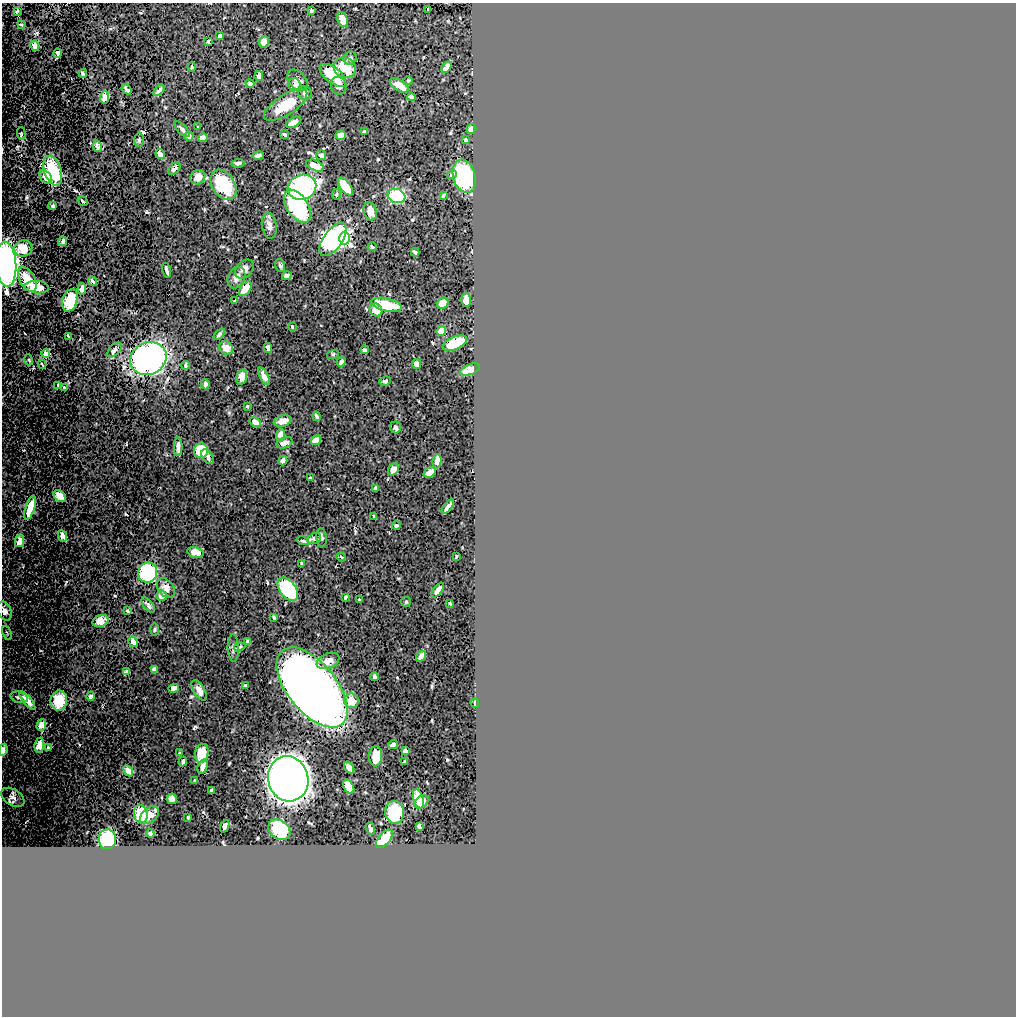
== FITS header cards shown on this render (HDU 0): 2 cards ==
NAXIS1  =                 1014
NAXIS2  =                 1014

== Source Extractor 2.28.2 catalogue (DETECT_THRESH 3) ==
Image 1014 x 1014 px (HDU 0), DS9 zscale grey, 1 PNG px = 1 image px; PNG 1018 x 1018 px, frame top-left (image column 1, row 1014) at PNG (2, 3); each listed source drawn as its Kron ellipse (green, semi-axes under 4 px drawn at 4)
Background 0.573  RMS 0.012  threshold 0.036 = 3 sigma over >= 5 px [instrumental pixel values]
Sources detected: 210; all 210 listed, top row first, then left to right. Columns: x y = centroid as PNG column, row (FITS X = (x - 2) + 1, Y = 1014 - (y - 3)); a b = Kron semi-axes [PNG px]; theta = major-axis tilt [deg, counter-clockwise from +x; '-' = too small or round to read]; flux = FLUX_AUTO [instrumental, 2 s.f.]
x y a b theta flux
428 9 3 2 - 0.7
17 11 3 2 - 0.55
311 11 3 3 - 1.1
343 20 8 5 -67 9.7
21 25 3 2 - 0.7
220 36 4 3 - 1.8
208 42 3 2 - 0.92
264 42 6 5 - 4.6
35 46 5 4 - 5.8
58 53 5 4 - 1.7
350 58 7 6 - 2.5
192 67 4 3 - 1.5
446 67 6 4 57 4
345 68 11 10 - 20
83 73 4 3 - 1
333 75 15 7 -38 24
259 76 5 4 - 3.1
297 80 12 8 -51 5.2
408 81 4 4 - 0.92
250 84 4 4 - 2.3
294 84 6 6 - 1.9
399 85 11 5 -32 8.8
339 86 9 7 -71 4.9
127 89 6 3 -50 1.6
159 90 7 3 47 2.1
305 93 7 6 - 2.4
105 97 6 4 83 4.4
411 97 4 3 - 2.1
286 105 25 10 33 23
293 122 8 4 29 5.6
198 127 3 3 - 0.62
182 129 10 4 -47 2
471 129 5 4 - 5.1
365 132 4 3 - 1.6
21 133 6 4 -87 0.98
285 134 5 3 - 1.6
341 135 5 4 - 6.2
189 136 5 4 - 2.1
203 138 5 4 - 4.2
139 140 7 5 -89 1.6
465 140 3 3 - 0.97
97 146 6 4 -80 2
160 154 5 4 - 4.9
258 155 6 3 10 2.4
321 155 5 5 - 2.8
238 163 6 4 8 2.4
315 166 9 5 -24 10
174 169 7 5 44 2.6
53 171 15 8 -71 37
452 175 5 4 - 1.6
464 176 17 11 -74 70
46 177 8 5 -51 7
198 177 8 7 - 5.6
223 185 16 11 -57 30
302 187 14 12 22 160
345 187 10 5 -54 23
336 194 5 3 - 0.82
443 195 3 2 - 0.88
397 196 9 7 -15 52
83 201 5 3 - 0.95
53 206 3 3 - 1
297 206 18 10 -56 73
370 211 9 6 -73 5.7
269 226 13 7 -81 4.3
344 238 6 5 - 100
333 239 19 9 55 170
63 241 5 3 - 2.3
372 247 4 3 - 0.96
23 248 9 8 - 11
415 252 4 3 - 1.4
6 264 22 10 -86 250
280 265 6 5 - 1.5
244 269 11 8 44 4.3
166 270 7 3 -74 1.8
287 276 5 4 - 3
236 277 11 8 63 5
27 279 13 7 -62 17
92 281 5 3 - 1.9
37 287 12 6 -4 12
82 289 6 3 84 2.4
245 289 8 5 53 12
70 300 11 7 72 24
466 300 7 5 87 9.1
235 301 3 3 - 0.98
443 303 6 5 - 9
387 305 15 6 -12 24
376 310 7 6 - 11
292 326 3 3 - 0.95
441 331 5 4 - 6.8
219 334 6 3 48 1.4
68 336 4 2 - 0.71
455 343 13 6 24 32
226 348 7 6 - 6.2
268 348 5 4 - 2.8
114 350 9 5 47 2.8
365 350 4 3 - 1.3
46 354 4 4 - 7.8
333 354 6 4 18 0.93
148 359 19 16 27 280
29 360 5 3 - 0.73
341 362 5 4 - 2.4
42 364 4 2 - 0.79
417 364 5 4 - 4.1
186 365 4 3 - 1.2
470 370 10 5 21 8.5
264 376 9 3 -62 3.7
242 377 7 5 74 5.8
385 381 6 4 28 1.8
205 384 5 3 - 2.3
58 385 3 2 - 0.6
64 388 3 2 - 0.8
247 406 4 3 - 0.74
316 416 5 3 - 1.4
283 421 9 5 15 5.7
255 422 6 4 -32 5.8
395 427 6 5 - 2.1
281 435 6 4 87 7.7
316 440 5 4 - 7.7
284 443 8 5 21 4.9
178 447 9 3 90 3.2
201 451 7 7 - 25
208 457 8 5 -56 3
283 460 5 4 - 3.7
437 461 7 4 81 8.1
393 469 6 5 - 5.8
430 472 6 5 - 6.8
310 478 4 3 - 1.6
375 488 4 3 - 1.6
60 496 7 5 -44 11
448 507 8 3 52 2.9
30 508 12 4 72 16
374 516 4 2 - 0.94
396 526 4 4 - 1.3
62 536 6 4 -67 2.5
321 538 9 5 -86 1.9
314 539 7 5 26 1.6
20 541 6 4 77 5.9
303 541 6 3 -14 1.2
195 552 8 5 -11 7.4
456 556 3 2 - 0.72
341 557 5 3 - 0.87
302 563 3 3 - 1
148 572 10 9 - 98
166 588 11 7 -51 4.6
288 589 13 8 -53 83
438 590 8 4 53 5
162 596 5 5 - 3.9
345 597 4 2 - 0.98
359 600 3 3 - 0.82
406 602 5 5 - 0.95
450 603 3 2 - 0.87
148 605 9 4 -52 2.2
5 611 10 6 -64 5.5
127 611 3 2 - 0.85
274 618 4 3 - 1
100 621 8 5 21 5
154 629 6 3 89 0.98
7 633 7 3 -67 0.91
133 642 5 4 - 5.4
248 642 4 3 - 1.6
240 647 6 3 19 0.97
233 648 13 5 -88 2.5
421 656 6 4 57 4.6
328 661 12 7 23 7
154 669 4 4 - 2.4
127 671 3 3 - 0.93
375 677 4 4 - 1.7
245 686 4 4 - 2
312 687 47 24 -51 1600
174 688 5 4 - 4.8
199 690 12 5 -59 3.8
91 696 4 3 - 1.6
19 697 9 5 -15 2.3
27 701 11 4 -50 7.9
59 701 10 8 84 24
351 701 7 7 - 13
475 703 4 2 - 1.3
41 725 6 4 72 4.1
393 744 5 3 - 2.9
39 745 7 5 82 6.8
48 748 4 3 - 1.9
3 750 6 3 80 3.8
405 751 4 3 - 1.9
179 753 3 2 - 0.5
202 753 9 6 79 16
376 756 10 6 86 14
183 762 5 3 - 2
404 762 4 2 - 0.95
203 766 7 5 73 4.2
349 767 6 4 -53 5.7
128 771 6 4 -59 5.2
288 779 23 20 -76 1400
195 780 3 2 - 0.66
349 787 8 5 -61 14
211 790 3 2 - 0.79
13 797 13 8 -33 4
172 799 5 4 - 3.3
418 799 10 5 -74 11
421 802 8 5 36 8.5
394 812 11 9 -82 34
141 814 9 6 -81 22
149 815 11 7 41 7.5
188 817 3 2 - 0.54
225 826 6 3 67 1.7
419 826 4 3 - 1.2
370 828 6 3 -71 1.8
279 830 12 9 -37 44
150 834 4 3 - 1.8
107 839 10 8 -85 53
384 839 11 5 49 21
At the frame edge (FLAGS 8, measured only in part): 3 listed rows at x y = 6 264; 5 611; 3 750